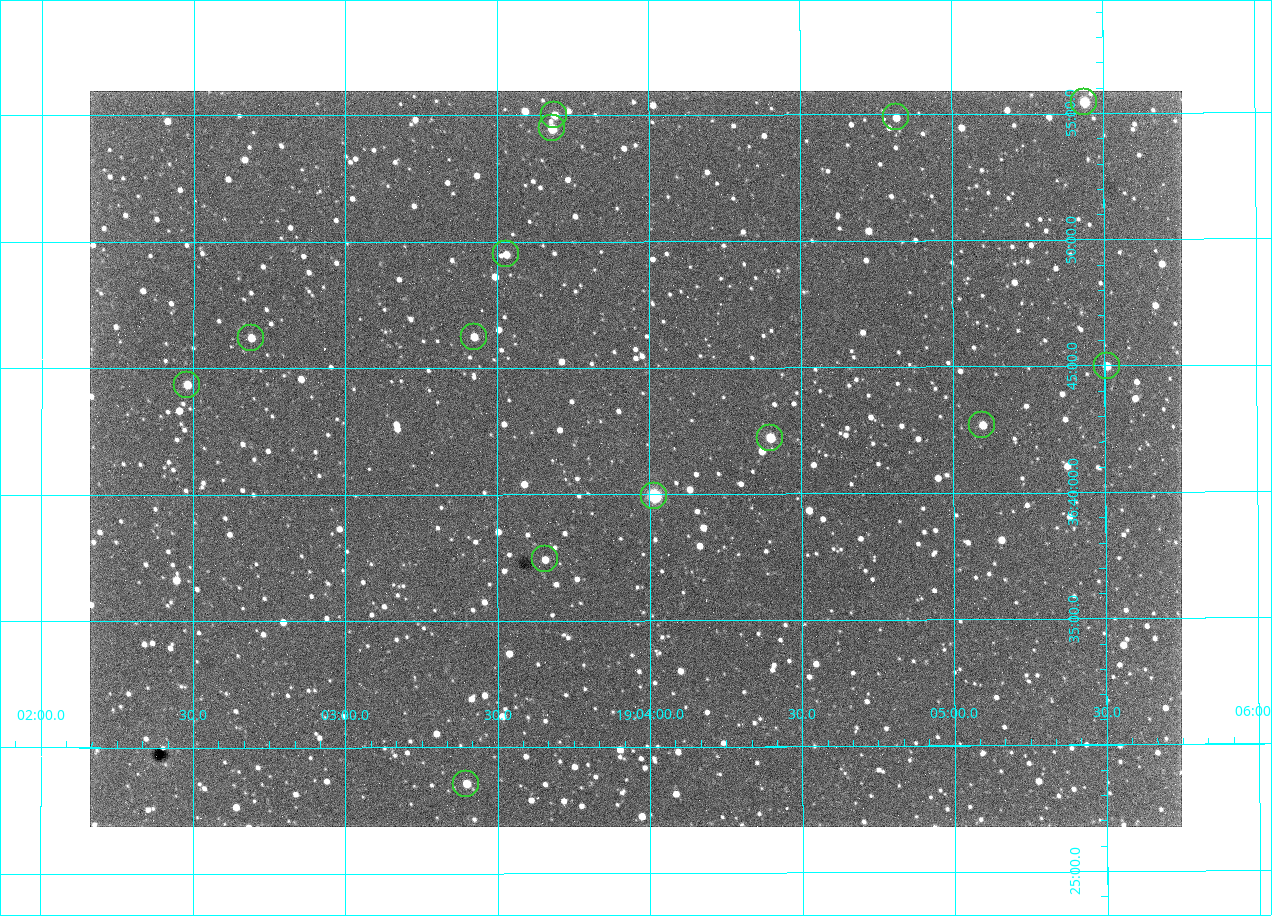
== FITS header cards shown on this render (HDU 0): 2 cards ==
NAXIS1  =                 1092 /fastest changing axis
NAXIS2  =                  736 /next to fastest changing axis

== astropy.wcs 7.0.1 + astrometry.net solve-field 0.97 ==
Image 1092 x 736 px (HDU 0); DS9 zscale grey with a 90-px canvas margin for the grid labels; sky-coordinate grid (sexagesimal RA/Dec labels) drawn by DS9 from the SOLVED WCS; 14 Tycho-2 reference stars matched to detected sources circled (green)
Header WCS: none
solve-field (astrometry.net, Tycho-2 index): SOLVED blind (the file carries no WCS)
Solved WCS: RA---TAN-SIP/DEC--TAN-SIP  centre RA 19:03:57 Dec +36:41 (285.99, +36.69 deg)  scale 2.37 arcsec/px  FOV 43.2' x 29.1'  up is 0 deg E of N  parity flipped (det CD > 0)
(file carries no celestial WCS; the grid is the blind solution)
Tycho-2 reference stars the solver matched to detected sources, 14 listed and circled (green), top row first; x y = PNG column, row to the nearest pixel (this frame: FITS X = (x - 90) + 1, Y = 736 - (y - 91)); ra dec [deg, ICRS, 3 dp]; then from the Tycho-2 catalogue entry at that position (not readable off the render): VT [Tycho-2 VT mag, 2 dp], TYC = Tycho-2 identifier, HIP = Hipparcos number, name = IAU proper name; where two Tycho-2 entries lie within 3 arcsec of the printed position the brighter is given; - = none
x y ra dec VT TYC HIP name
1084 102 286.360 +36.924 9.83 2652-14-1 - -
554 115 285.922 +36.917 10.48 2652-1249-1 - -
896 117 286.204 +36.915 10.94 2652-350-1 - -
552 128 285.920 +36.908 9.57 2652-218-1 - -
506 254 285.882 +36.825 10.95 2652-329-1 - -
474 337 285.856 +36.771 11.11 2652-1253-1 - -
251 338 285.672 +36.770 11.14 2651-2527-1 - -
1107 366 286.377 +36.750 10.72 2652-110-1 - -
187 385 285.620 +36.739 11.03 2651-1906-1 - -
982 425 286.274 +36.711 10.88 2652-1070-1 - -
770 438 286.100 +36.704 10.14 2652-1649-1 - -
654 496 286.004 +36.666 8.52 2652-1368-1 - -
545 559 285.914 +36.624 11.11 2652-845-1 - -
466 784 285.849 +36.476 10.21 2652-1424-1 - -